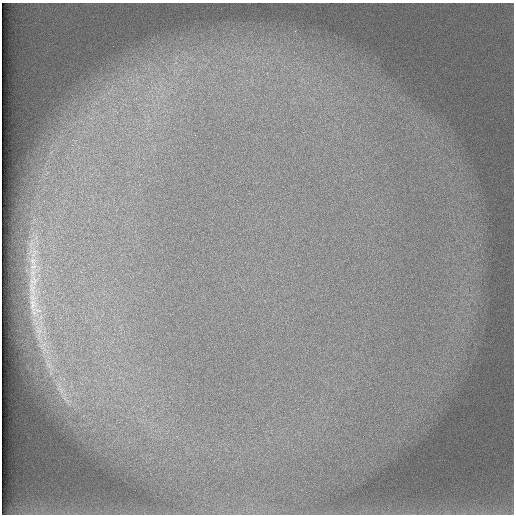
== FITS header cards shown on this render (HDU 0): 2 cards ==
NAXIS1  =                  512 /
NAXIS2  =                  512 /

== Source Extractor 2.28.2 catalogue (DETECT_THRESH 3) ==
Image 512 x 512 px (HDU 0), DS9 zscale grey, 1 PNG px = 1 image px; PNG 516 x 516 px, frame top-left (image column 1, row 512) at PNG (2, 3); no overlay
Background 102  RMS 3.2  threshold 9.5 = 3 sigma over >= 5 px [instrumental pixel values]
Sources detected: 5; all 5 listed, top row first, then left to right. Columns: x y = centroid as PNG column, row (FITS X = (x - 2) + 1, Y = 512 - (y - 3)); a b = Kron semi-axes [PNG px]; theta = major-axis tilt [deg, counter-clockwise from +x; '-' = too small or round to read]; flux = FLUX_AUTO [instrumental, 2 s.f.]
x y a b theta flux
33 261 16 10 -69 2900
34 280 19 14 -89 4200
34 306 34 16 -73 5500
49 365 11 8 -37 1400
60 388 23 10 -62 4000